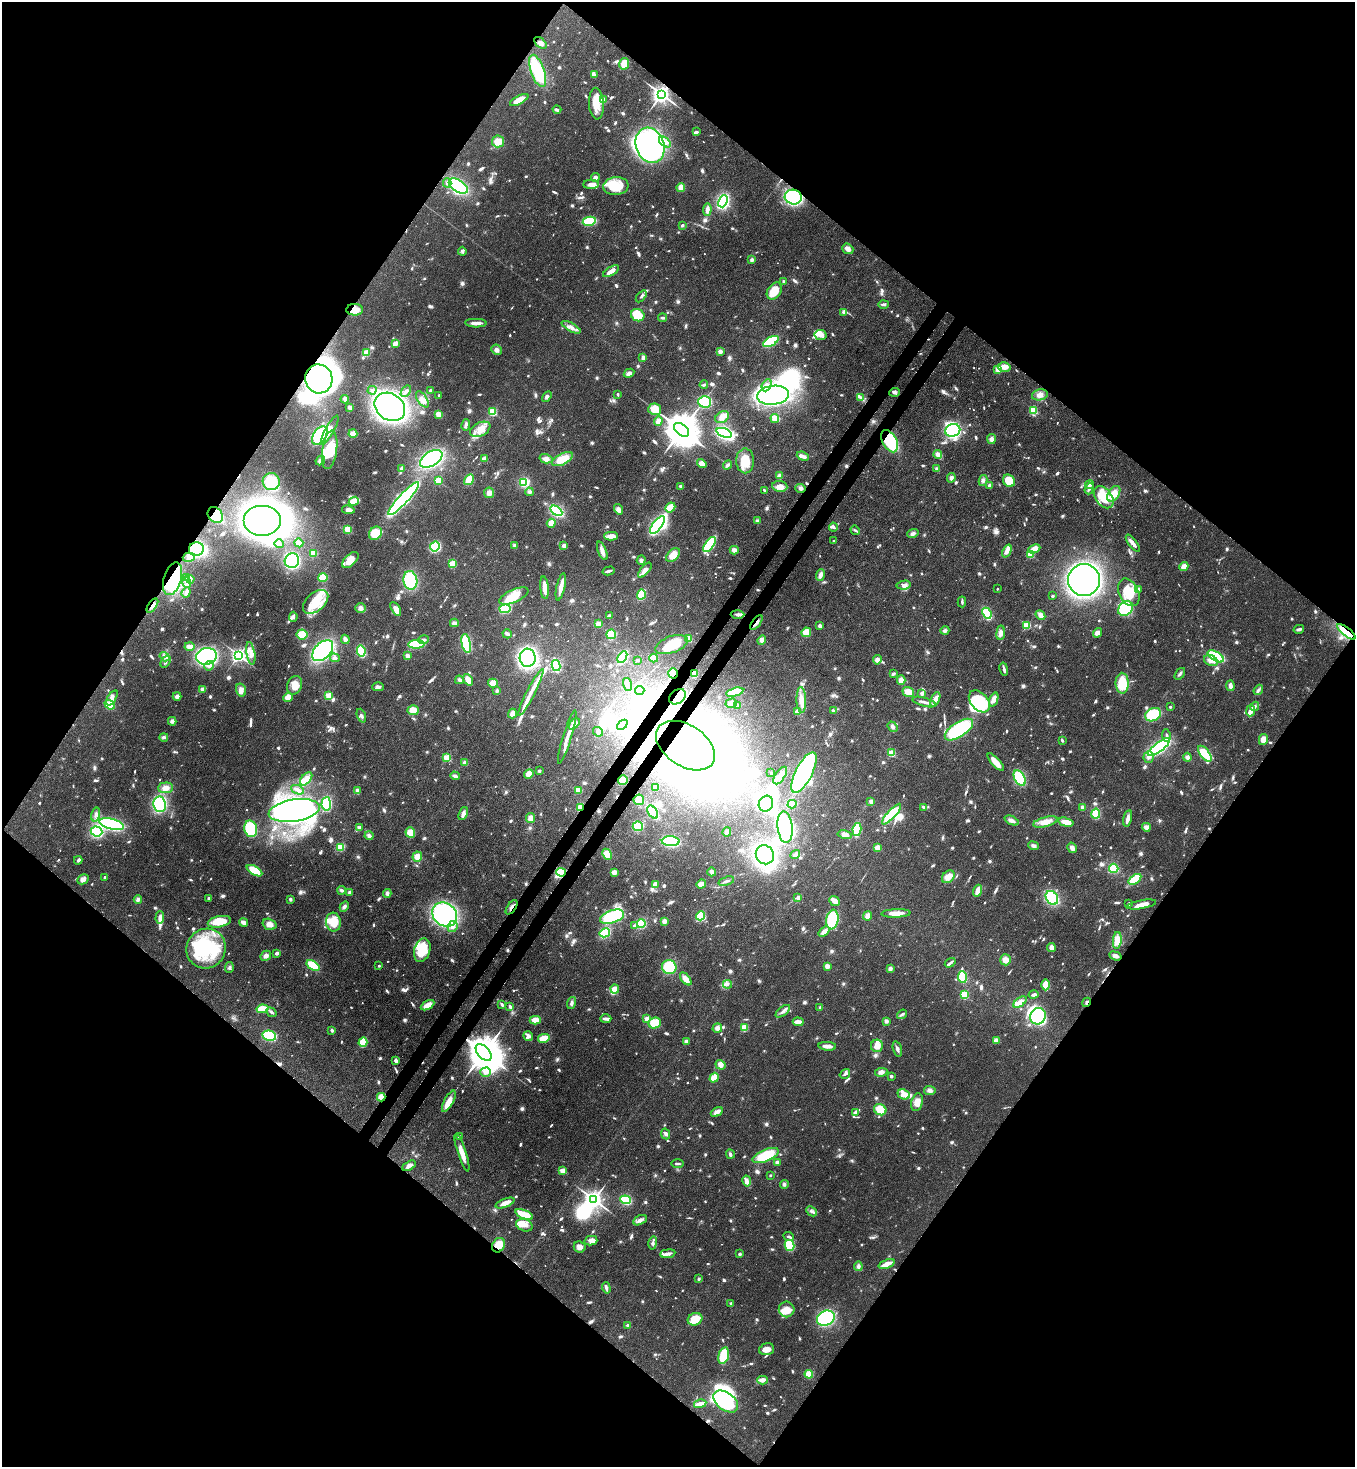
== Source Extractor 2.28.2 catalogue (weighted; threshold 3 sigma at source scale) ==
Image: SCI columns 366-5777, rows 60-5919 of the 6003 x 5980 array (HDU 1 of 3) = the unmasked area's bounding box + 8 px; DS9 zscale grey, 4 x 4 block average (1 PNG px = mean of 4 x 4 image px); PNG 1357 x 1469 px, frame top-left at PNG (2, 2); each listed source drawn as its Kron ellipse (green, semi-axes under 4 px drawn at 4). Shown black and unused: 51% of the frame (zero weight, under 3 of 4 exposures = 7% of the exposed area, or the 3 px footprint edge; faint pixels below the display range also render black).
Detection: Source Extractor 2.28.2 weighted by HDU 2 'WHT'. Background 0.0796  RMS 0.0039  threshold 0.0176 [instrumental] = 3 sigma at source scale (4.5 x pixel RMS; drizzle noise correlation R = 1.50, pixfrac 1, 0.05/0.05 arcsec/px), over >= 5 px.
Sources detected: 1387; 4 too faint to see at this stretch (4 x 4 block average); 48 inside a brighter object's white glare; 5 cosmic-ray / hot-pixel residue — neither listed nor drawn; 11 coinciding with a brighter row at this scale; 100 inside a brighter listed object's ellipse — not listed separately; of the other 1219, all 500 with FLUX_AUTO >= 5.1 (the completeness limit of this list) listed and drawn (719 fainter detections not listed), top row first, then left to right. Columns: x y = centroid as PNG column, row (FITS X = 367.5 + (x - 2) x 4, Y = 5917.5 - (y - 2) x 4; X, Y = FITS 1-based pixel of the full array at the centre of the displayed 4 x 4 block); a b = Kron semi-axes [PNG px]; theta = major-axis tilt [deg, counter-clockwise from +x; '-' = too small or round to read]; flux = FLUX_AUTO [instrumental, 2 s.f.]
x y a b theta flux
540 43 7 4 -39 9.7
624 64 6 5 - 29
538 71 17 6 -70 130
595 75 3 2 - 12
661 94 3 3 - 1600
519 100 10 4 28 31
603 100 2 2 - 57
596 104 16 7 -86 40
557 110 4 3 - 6.9
696 132 4 2 - 6.7
498 141 6 6 - 27
665 142 7 3 -38 11
650 145 18 14 -70 670
595 177 4 3 - 7
447 183 4 3 - 6.5
591 184 8 4 1 14
458 186 10 5 -33 220
616 186 13 9 6 59
681 187 4 4 - 24
793 197 8 7 - 250
723 201 6 4 69 230
707 210 6 2 86 16
589 221 6 3 12 120
682 225 2 2 - 22
848 249 6 5 - 12
462 251 4 3 - 6.2
752 260 3 3 - 6.9
611 271 9 3 31 19
784 282 3 2 - 6.3
774 291 9 6 54 51
641 296 7 2 52 5.8
883 304 5 2 - 7.4
355 310 8 5 1 24
844 312 3 3 - 12
638 315 7 6 - 76
663 318 4 2 - 5.6
476 323 10 3 -2 16
571 327 10 3 -29 14
820 335 6 5 - 11
771 342 8 4 30 100
395 344 3 3 - 21
497 350 5 4 - 9
720 351 3 3 - 11
366 353 4 4 - 25
643 357 4 3 - 8
1004 367 6 4 -14 20
997 369 2 2 - 35
629 373 5 4 - 9.3
319 379 14 13 - 1000
704 385 4 2 - 5.5
767 385 6 4 62 12
372 390 4 3 - 6.1
431 390 3 2 - 7.4
406 391 6 3 54 7.1
894 392 5 3 - 6.3
618 394 2 2 - 5.9
439 395 2 2 - 20
773 395 16 9 7 520
1040 395 8 5 13 14
547 397 6 4 57 6.8
861 397 4 3 - 5.7
345 399 4 3 - 9.5
422 399 9 4 -55 14
705 402 6 5 - 150
390 407 16 13 -34 860
350 408 4 3 - 6.2
655 409 6 5 - 40
1034 410 2 2 - 170
492 412 2 2 - 210
439 414 4 3 - 27
722 417 7 5 36 15
775 418 4 3 - 24
658 421 5 3 - 15
466 425 6 3 79 8.3
480 429 11 6 27 25
330 430 16 3 61 23
682 430 9 5 -40 9800
953 430 7 6 - 220
724 433 8 4 -19 230
353 434 4 3 - 23
320 435 10 6 56 190
991 439 5 4 - 9.8
890 441 12 7 -61 200
330 450 19 7 82 58
938 454 4 3 - 16
803 456 6 3 -21 13
431 459 12 7 32 380
484 459 4 3 - 9.1
546 459 6 4 -15 15
562 459 11 5 27 42
320 461 5 4 - 12
745 461 12 9 -90 52
702 464 5 4 - 15
727 465 5 3 - 6.3
402 468 4 3 - 6.3
937 469 4 3 - 6.9
779 476 4 3 - 16
951 478 5 3 - 9.5
469 480 6 3 59 42
983 480 5 4 - 7
438 481 2 2 - 170
1009 481 7 5 -51 51
271 482 8 8 - 81
524 482 4 3 - 97
990 485 3 2 - 9.1
1089 485 4 4 - 7.6
681 486 2 2 - 9.2
780 486 7 5 -7 22
801 488 5 4 - 8.2
1089 489 6 3 71 6.6
764 490 3 2 - 5.3
529 492 4 4 - 6
489 493 5 5 - 14
1114 494 9 5 57 34
1104 497 12 8 -53 70
404 499 22 4 47 620
354 501 5 3 - 71
670 507 5 4 - 34
619 509 5 3 - 14
348 510 6 4 -9 10
556 511 7 3 -32 250
215 515 9 7 -51 48
262 520 19 15 0 1000
757 521 4 3 - 6.4
551 523 4 4 - 26
657 525 10 4 54 310
833 527 4 3 - 6.1
348 529 4 4 - 24
855 530 5 2 - 5.1
375 533 7 6 - 61
913 534 6 4 20 8.3
611 536 7 3 -2 21
834 541 2 2 - 11
299 543 4 3 - 15
1133 543 10 3 -53 17
279 544 5 3 - 5.7
710 544 9 4 53 160
514 545 4 3 - 5.3
564 546 3 3 - 13
435 547 5 4 - 140
196 549 7 6 - 280
1034 549 6 3 25 24
734 550 4 4 - 12
602 551 10 3 -69 14
1007 551 7 3 67 16
313 553 4 3 - 31
673 555 8 5 41 29
1030 555 2 2 - 130
189 557 6 4 15 19
350 560 10 5 43 32
641 560 5 3 - 5.7
292 561 7 7 - 220
452 564 4 3 - 35
1184 567 4 4 - 19
645 570 9 3 51 15
608 571 6 2 14 8
820 575 6 4 71 12
323 577 5 4 - 38
186 578 2 2 - 17
173 579 17 8 73 150
190 579 4 4 - 5.9
410 580 9 7 -80 120
1084 580 16 16 - 890
187 582 6 3 -69 11
904 585 7 4 10 11
561 587 14 2 77 29
544 588 11 3 -85 24
997 589 2 2 - 5.3
1138 589 3 2 - 7.3
186 592 5 2 - 19
1129 592 14 9 -64 65
641 594 5 3 - 85
514 596 16 6 25 58
1053 596 2 2 - 8.1
316 602 15 9 41 56
962 602 5 2 - 5.3
152 606 8 3 55 15
360 608 5 4 - 10
396 609 8 3 -59 28
505 609 5 4 - 140
1126 609 8 6 42 110
987 613 6 3 -67 120
737 614 7 3 -1 8.8
1040 615 5 4 - 12
609 616 3 2 - 7.7
293 617 5 4 - 6.5
454 623 4 3 - 9.7
756 623 8 2 53 10
598 624 3 3 - 18
1027 625 2 2 - 170
820 626 3 3 - 7.1
1299 629 5 3 - 6.3
945 630 4 3 - 6
806 632 5 4 - 32
1346 632 11 3 -39 100
1001 633 7 4 84 11
1097 633 5 4 - 10
302 634 5 5 - 43
507 634 5 3 - 9.4
611 634 5 5 - 36
689 638 4 3 - 13
345 639 5 3 - 12
424 640 5 4 - 7.1
762 640 5 4 - 10
466 643 9 4 -78 140
416 644 8 3 2 120
672 645 17 8 20 57
190 646 5 3 - 24
323 651 12 8 45 320
361 651 5 3 - 130
251 653 11 4 -81 17
239 655 3 2 - 970
206 656 10 8 12 330
407 656 4 4 - 7.8
1216 656 9 4 -30 120
165 657 5 3 - 7.7
622 657 6 3 60 210
335 658 5 4 - 6.5
528 658 9 8 - 410
654 658 4 3 - 22
637 660 2 2 - 6.7
877 660 4 4 - 11
1211 661 7 5 -27 18
166 662 6 2 54 5.2
209 666 5 4 - 8.1
556 666 5 3 - 140
1004 669 7 2 -77 7.4
673 673 5 4 - 49
694 674 3 3 - 38
893 674 3 3 - 5.2
1180 674 7 2 54 5.4
459 680 4 3 - 7.4
468 680 6 3 -52 22
901 680 5 4 - 16
493 683 5 4 - 19
1122 683 10 6 -89 91
627 684 7 3 -73 7.3
294 685 9 7 67 24
1230 686 5 3 - 10
378 687 6 3 0 10
202 689 2 2 - 42
241 690 6 5 - 13
1258 690 5 3 - 7.7
497 691 4 3 - 5.9
640 691 4 4 - 85
735 692 9 4 14 57
908 692 6 5 - 25
531 693 26 3 63 32
922 693 4 3 - 7.9
177 696 4 3 - 9.3
329 696 2 2 - 140
288 697 5 4 - 24
678 697 9 6 37 47
112 698 8 3 59 11
935 699 7 3 63 21
801 700 13 4 -88 27
994 700 7 4 70 17
979 701 13 8 -48 160
924 702 12 3 -16 12
731 703 6 4 17 9.8
110 705 5 4 - 40
738 705 4 3 - 8
1255 706 5 3 - 5.3
1170 707 2 2 - 9.8
413 710 5 5 - 28
1251 710 6 4 80 12
834 711 4 2 - 9.2
797 712 3 2 - 32
512 713 5 4 - 15
1153 715 8 6 25 100
361 716 7 3 -69 6.3
172 721 4 4 - 7.5
574 724 6 3 47 33
622 725 6 4 42 190
893 727 6 4 -52 6.8
959 730 16 7 33 190
598 732 5 4 - 7.5
1166 735 6 2 -80 6.1
164 737 4 4 - 5.3
567 737 28 3 73 23
1062 740 3 2 - 5.8
1263 740 5 3 - 25
685 746 33 20 -33 2100
1159 747 13 4 38 360
892 753 2 2 - 130
1205 754 9 4 -51 84
1149 757 6 5 - 10
1187 757 4 4 - 7.8
447 758 2 2 - 140
996 762 11 4 -47 32
465 763 4 3 - 9.9
539 771 2 2 - 9.5
804 772 22 8 63 440
771 773 2 2 - 11
529 774 5 4 - 20
780 775 10 5 57 20
455 776 5 3 - 9.1
1020 778 8 5 -61 140
306 779 7 4 49 17
623 780 5 4 - 22
656 787 3 3 - 21
166 788 7 5 3 17
298 790 7 2 -23 8.8
578 790 3 3 - 41
357 791 4 3 - 13
639 800 5 5 - 23
871 801 3 3 - 7.1
160 804 8 6 -81 190
326 804 7 4 85 130
766 804 8 7 - 210
792 804 4 2 - 60
580 807 4 2 - 45
924 807 4 3 - 6.8
1082 808 4 3 - 7.8
294 810 25 11 9 660
653 812 7 4 -56 120
95 814 7 4 76 9
463 814 7 3 68 11
892 814 13 4 47 110
1096 814 5 3 - 77
530 818 5 4 - 15
1128 818 8 2 76 17
1012 821 7 4 -25 10
1045 822 12 4 15 27
1066 822 8 4 -15 26
112 824 12 5 -15 330
638 826 5 5 - 85
785 827 16 7 -85 260
1146 827 4 3 - 12
359 828 4 3 - 5.5
251 829 8 6 -76 120
857 829 7 3 81 120
96 831 6 5 - 150
410 832 5 4 - 27
727 832 5 4 - 8.3
845 835 7 4 -12 13
369 836 4 4 - 7
671 841 9 5 -2 170
1033 846 5 3 - 7.5
341 847 2 2 - 82
878 848 3 3 - 30
1072 848 5 3 - 11
607 854 6 4 -66 35
795 854 5 3 - 7.5
765 855 10 9 - 480
417 857 5 4 - 22
78 860 4 3 - 5.3
1114 868 4 4 - 50
254 871 9 4 -31 58
561 872 5 3 - 52
614 872 4 3 - 16
712 872 4 4 - 8.5
104 877 2 2 - 9.7
948 877 7 5 44 23
83 879 6 4 27 12
1135 879 7 3 36 110
726 881 8 2 16 6
655 884 4 3 - 9.3
701 884 5 3 - 16
342 890 4 3 - 6.5
977 891 6 3 70 34
349 892 3 3 - 5.5
387 893 4 3 - 7.9
209 898 2 2 - 5.3
798 898 4 3 - 6.8
1052 898 7 5 -57 210
290 899 3 2 - 5.4
138 900 4 4 - 7.9
835 901 6 3 -40 26
1128 904 3 2 - 5.5
1142 905 15 4 10 31
344 906 5 4 - 6.9
512 907 8 2 55 6.8
896 913 15 3 2 30
445 915 13 11 -39 390
700 916 5 4 - 54
868 916 5 4 - 14
160 917 6 4 86 11
612 917 12 6 18 150
832 920 10 6 82 120
664 921 4 3 - 10
219 922 12 5 11 59
244 922 4 2 - 18
333 922 9 7 -85 47
641 923 4 4 - 76
269 924 7 5 -17 18
634 926 4 3 - 6.5
452 927 6 5 - 12
824 932 6 3 40 15
605 933 5 4 - 110
1117 941 9 4 85 25
1051 948 4 3 - 15
206 949 20 19 - 180
422 950 12 8 73 77
277 953 3 2 - 9
266 956 5 5 - 10
1115 956 6 3 -20 12
1005 960 5 5 - 17
950 963 6 2 33 6.9
313 965 7 3 -34 93
379 966 2 2 - 5.9
827 966 3 3 - 12
229 967 5 3 - 5.4
669 967 7 7 - 90
890 969 4 3 - 8
962 977 6 4 -86 73
686 979 7 4 -50 20
728 984 4 3 - 5.1
1046 985 5 4 - 31
615 989 4 4 - 27
1033 994 5 3 - 5.9
964 995 2 2 - 210
1020 1002 7 4 34 23
1087 1002 5 2 - 7.4
571 1003 6 3 73 6.5
502 1004 3 2 - 6.1
427 1005 7 4 29 23
510 1007 4 2 - 6.7
820 1007 2 2 - 20
262 1009 6 3 10 74
783 1011 8 3 38 9.4
271 1012 5 2 - 6.3
902 1014 5 2 - 5.3
1038 1016 8 7 - 230
647 1018 2 2 - 49
606 1019 5 3 - 7.2
535 1020 5 3 - 36
886 1021 3 3 - 6.9
798 1022 5 2 - 27
655 1023 6 5 - 55
717 1028 5 4 - 10
744 1028 4 3 - 29
332 1030 3 2 - 5.7
269 1036 7 5 -12 160
528 1036 5 4 - 9.7
544 1038 6 3 13 41
996 1040 4 4 - 11
686 1041 3 2 - 7.8
363 1042 5 3 - 91
827 1046 9 3 -4 17
877 1046 6 6 - 24
897 1049 8 3 -73 7.4
484 1052 10 6 -47 9900
396 1061 4 3 - 7.9
720 1065 5 4 - 13
485 1072 5 4 - 9.3
881 1072 6 4 9 10
845 1074 6 2 33 6.5
891 1076 3 2 - 5.6
714 1078 5 3 - 28
930 1090 6 4 -7 8.8
904 1094 6 5 - 24
381 1097 4 2 - 28
449 1101 12 4 62 31
917 1102 9 5 77 20
880 1110 6 5 - 49
717 1112 6 3 30 14
855 1112 3 2 - 6.2
666 1134 5 3 - 6
459 1137 2 2 - 7.9
462 1153 20 4 -72 26
730 1154 5 3 - 6
766 1155 14 6 23 96
777 1162 4 4 - 6.4
677 1164 6 2 0 5.5
409 1166 7 3 30 13
563 1171 3 2 - 38
770 1175 2 2 - 9.3
747 1181 5 3 - 8.1
784 1184 4 3 - 5.3
594 1199 3 3 - 1700
626 1200 5 4 - 100
505 1203 10 4 21 23
811 1211 6 3 -44 6
524 1214 9 4 -21 50
640 1220 7 4 28 10
524 1225 8 6 -20 23
789 1237 5 2 - 6.8
591 1241 6 4 14 15
653 1243 6 3 78 5.9
498 1245 8 6 57 34
789 1245 5 5 - 110
580 1247 6 5 - 15
668 1254 7 3 7 12
740 1254 2 2 - 20
887 1264 8 3 22 22
858 1266 4 3 - 7.9
699 1279 2 2 - 15
606 1288 6 3 -72 7.4
731 1304 2 2 - 23
787 1309 8 8 - 24
826 1318 9 7 29 260
695 1319 7 6 - 48
628 1325 2 2 - 14
767 1349 7 5 16 22
724 1355 9 5 76 92
809 1374 4 4 - 31
763 1380 5 4 - 14
726 1401 14 9 -37 210
700 1404 6 2 12 26
Overlapping masked pixels (flux is a lower limit): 22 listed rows (the first 20) at x y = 661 94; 793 197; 355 310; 319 379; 890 441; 215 515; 196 549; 173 579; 152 606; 756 623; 1346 632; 673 673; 694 674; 678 697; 685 746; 580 807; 561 872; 512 907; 1087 1002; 484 1052
Diffuse or blended objects may show on this block-average render without a row.